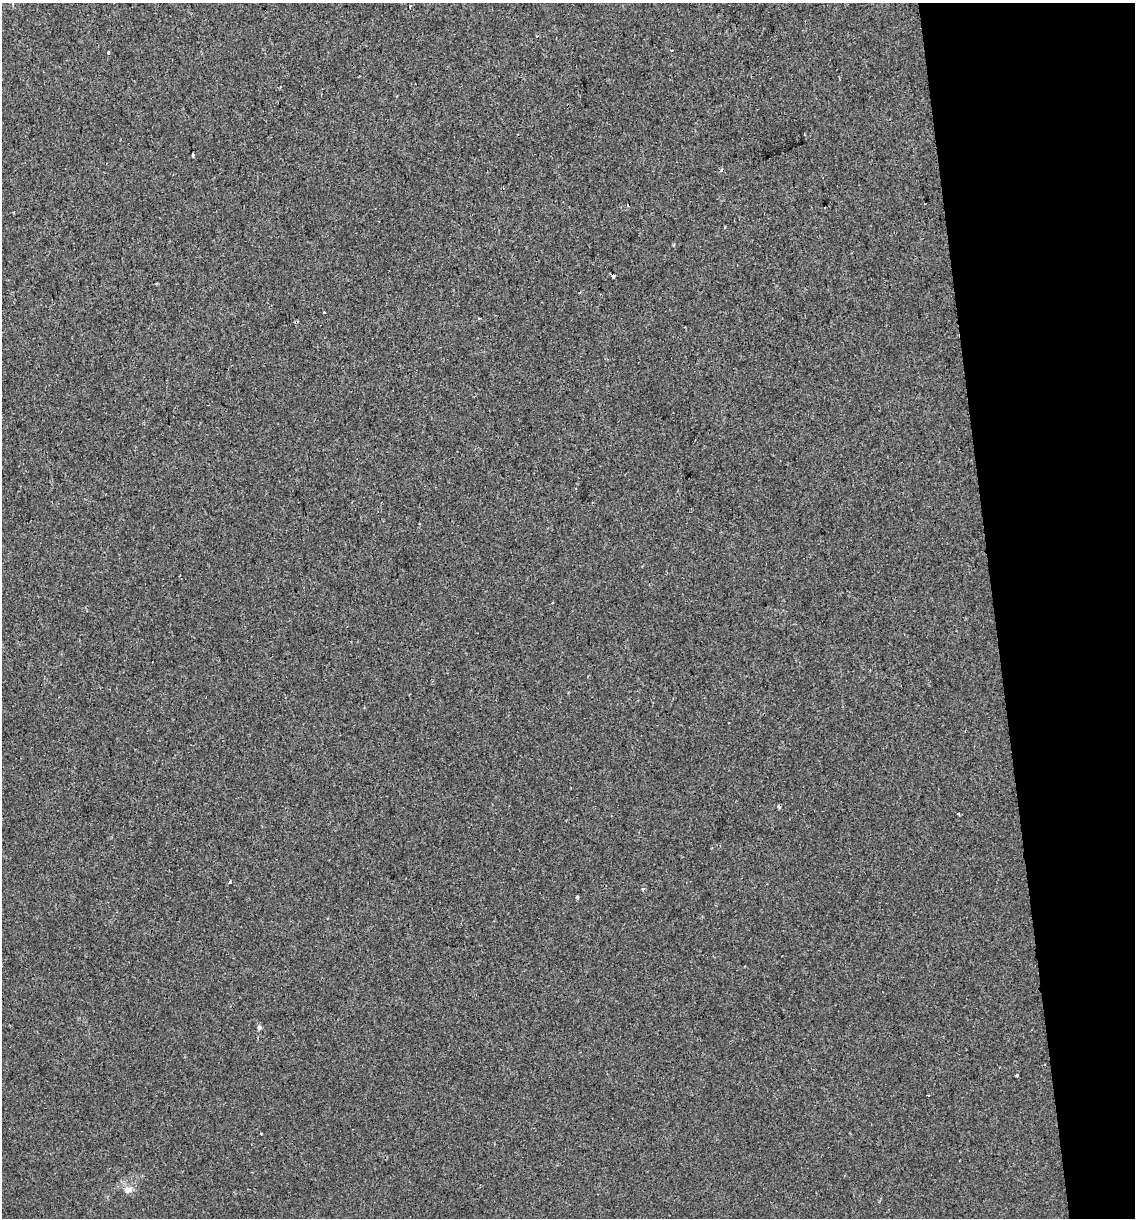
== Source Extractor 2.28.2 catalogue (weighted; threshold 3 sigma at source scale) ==
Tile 12 of 4 x 4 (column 4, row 3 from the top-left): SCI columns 3479-4611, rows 1260-2475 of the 4646 x 4948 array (HDU 1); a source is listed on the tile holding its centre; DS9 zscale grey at full resolution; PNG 1137 x 1220 px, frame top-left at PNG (2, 3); no overlay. Shown black and unused: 12% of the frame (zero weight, under 2 of 3 exposures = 2% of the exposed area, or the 3 px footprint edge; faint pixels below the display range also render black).
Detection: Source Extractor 2.28.2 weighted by HDU 2 'WHT'; one run over the whole footprint, this tile lists its part. Background 6.02e-04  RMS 0.0036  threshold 0.0162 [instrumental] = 3 sigma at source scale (4.5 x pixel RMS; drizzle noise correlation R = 1.50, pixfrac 1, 0.0396/0.0396 arcsec/px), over >= 5 px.
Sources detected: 16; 6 cosmic-ray / hot-pixel residue — not listed; the other 10 listed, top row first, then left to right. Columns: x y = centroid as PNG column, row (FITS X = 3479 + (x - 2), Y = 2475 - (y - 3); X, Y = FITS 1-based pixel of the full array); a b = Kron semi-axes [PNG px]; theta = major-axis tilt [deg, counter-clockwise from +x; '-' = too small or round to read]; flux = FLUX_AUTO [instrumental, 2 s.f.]
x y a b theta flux
410 6 3 2 - 0.58
109 52 3 3 - 1.4
193 155 4 3 - 0.38
958 814 3 3 - 0.6
230 882 3 3 - 2.5
643 889 5 4 - 0.62
577 897 4 3 - 1.7
259 1027 5 5 - 0.96
1017 1075 4 2 - 0.3
128 1190 10 8 20 2